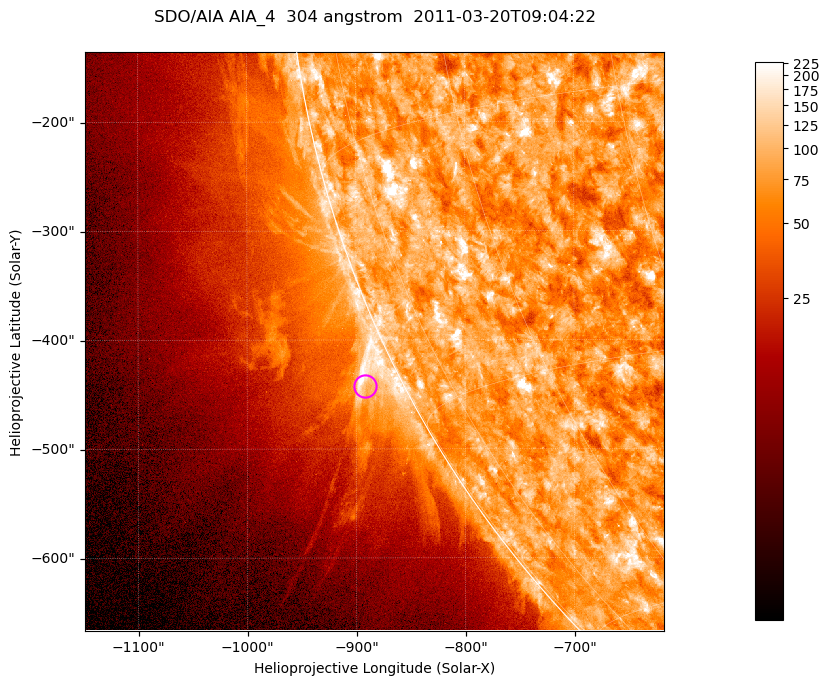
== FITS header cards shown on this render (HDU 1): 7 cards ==
TELESCOP= 'SDO/AIA '           / For AIA: SDO/AIA
INSTRUME= 'AIA_4   '           / For AIA: AIA_ATA1, AIA_ATA2, AIA_ATA3 or AIA_AT
WAVELNTH=                  304 / [angstrom] Wavelength
WAVEUNIT= 'angstrom'           / Wavelength unit: angstrom
DATE-OBS= '2011-03-20T09:04:22.961' / [ISO] Date when observation started; ISO 8
CTYPE1  = 'HPLN-TAN'           / CTYPE1; Typically HPLN
CTYPE2  = 'HPLT-TAN'           / CTYPE2; Typically HPLT

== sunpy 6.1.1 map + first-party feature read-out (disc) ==
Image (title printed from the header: SDO/AIA AIA_4  304 angstrom  2011-03-20T09:04:22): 885 x 885 px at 0.6 arcsec/px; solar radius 964 arcsec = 1605 px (partial field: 4.4% of the solar disc is inside the frame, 46% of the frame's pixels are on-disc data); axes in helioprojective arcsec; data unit not stated in the header (colour bar unlabelled)
Orientation: roll -0.132 deg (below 1 deg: not rotated)
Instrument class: DISC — disc imager (sunpy class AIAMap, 304 A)
Bright regions (active regions / flare kernels): reference = the on-disc median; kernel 7 px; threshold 5 sigma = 128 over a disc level ~77.9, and >= 1.15x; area >= 783 px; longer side >= 11 px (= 6.6 arcsec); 0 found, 0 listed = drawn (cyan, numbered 1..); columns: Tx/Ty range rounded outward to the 2 arcsec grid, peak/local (2 s.f.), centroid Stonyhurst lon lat
Off-limb structures (1.02-1.3 R_sun): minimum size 391 px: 3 found; the strongest spans PA ~115..120 deg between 1.02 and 1.06 R_sun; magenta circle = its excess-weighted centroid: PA ~115 deg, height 1.03 R_sun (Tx ~-892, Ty ~-442 arcsec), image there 2.7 x the reference